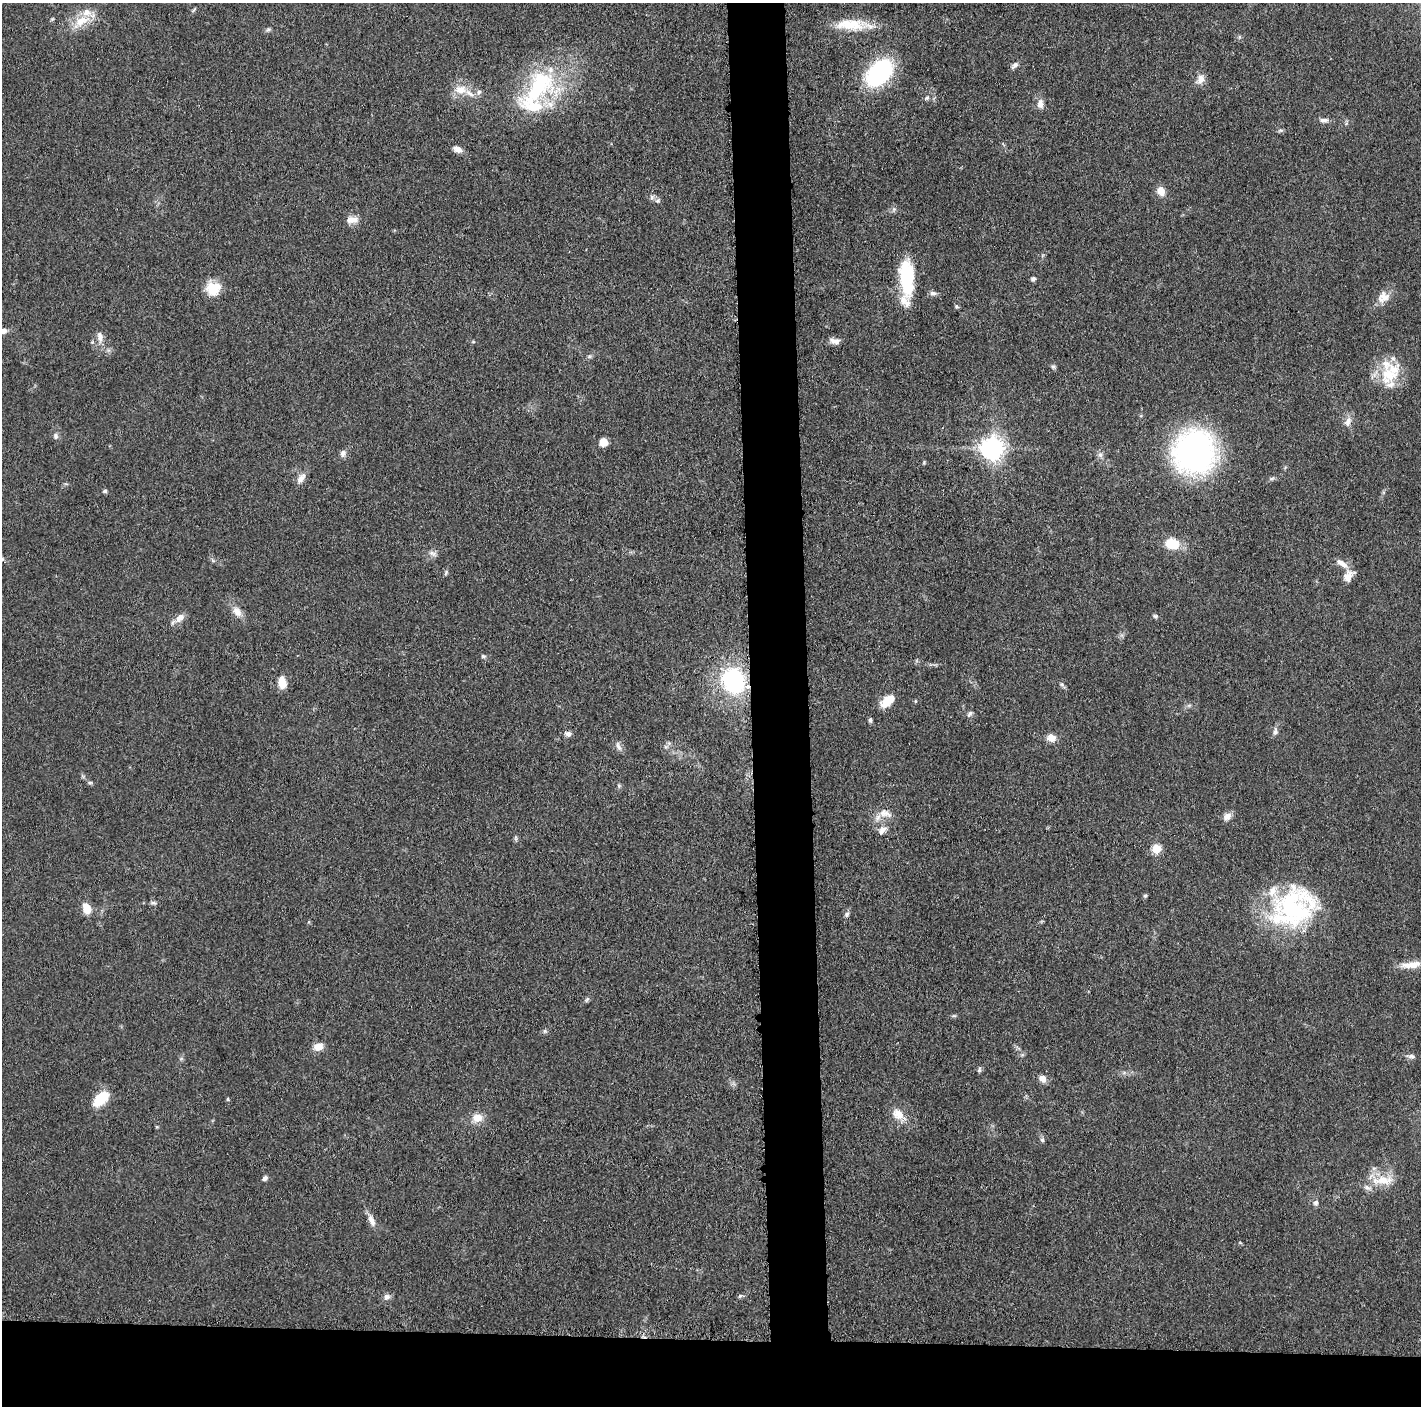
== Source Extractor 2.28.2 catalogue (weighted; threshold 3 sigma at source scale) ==
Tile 8 of 3 x 3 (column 2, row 3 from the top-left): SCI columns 1426-2844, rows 19-1422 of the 4265 x 4250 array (HDU 1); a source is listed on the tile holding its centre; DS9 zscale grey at full resolution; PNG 1423 x 1408 px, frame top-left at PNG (2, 3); no overlay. Shown black and unused: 9% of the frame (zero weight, under 3 of 5 exposures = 1% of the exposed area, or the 3 px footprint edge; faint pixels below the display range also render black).
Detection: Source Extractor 2.28.2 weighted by HDU 2 'WHT'; one run over the whole footprint, this tile lists its part. Background 0.0485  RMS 0.0053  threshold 0.0237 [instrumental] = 3 sigma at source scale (4.5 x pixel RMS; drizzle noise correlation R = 1.50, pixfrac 1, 0.05/0.05 arcsec/px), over >= 5 px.
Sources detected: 101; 1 inside a brighter object's white glare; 1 cosmic-ray / hot-pixel residue — not listed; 8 inside a brighter listed object's ellipse — not listed separately; the other 91 listed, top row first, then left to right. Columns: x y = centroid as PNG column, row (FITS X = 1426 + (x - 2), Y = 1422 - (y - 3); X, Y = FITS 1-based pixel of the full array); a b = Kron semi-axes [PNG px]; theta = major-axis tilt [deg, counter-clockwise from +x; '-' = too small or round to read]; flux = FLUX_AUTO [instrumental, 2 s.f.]
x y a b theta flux
194 10 8 3 45 0.74
81 21 21 13 32 11
851 25 41 15 -2 17
268 30 7 4 1 0.99
1015 65 10 6 40 1.8
879 73 24 16 46 74
1200 79 12 9 75 4.1
538 87 59 33 51 61
460 89 18 12 -4 7.7
479 92 8 5 61 1.5
927 98 7 5 17 1.2
1040 104 12 8 90 3.4
1324 120 14 5 0 2.2
458 149 11 7 -19 3.1
1161 191 10 9 - 5.1
652 197 8 6 77 1.4
658 201 7 6 - 1.2
352 220 17 9 2 4.2
907 278 40 14 -86 32
1033 279 5 4 - 1.9
213 288 16 15 - 12
933 293 9 6 -9 1.7
1383 297 17 14 41 6.1
957 306 6 5 - 0.83
2 331 13 6 7 3.7
100 337 15 8 -84 3.6
835 341 14 7 -5 3
589 356 6 4 1 0.88
1053 367 6 5 - 1
1389 375 27 25 10 20
1348 421 15 9 67 3.5
56 436 8 7 - 1.6
603 442 7 7 - 6.1
993 448 8 8 - 410
1195 452 32 30 83 180
343 453 9 7 72 2
1100 455 8 6 -68 1.7
301 478 16 8 54 3.6
1272 478 8 4 36 0.97
105 491 6 5 - 0.91
1172 544 16 11 -12 14
432 553 10 6 -36 1.9
2 559 6 4 90 0.69
1340 562 10 7 -34 2.4
446 572 8 4 64 0.89
1348 576 15 10 71 5.3
237 612 15 9 -50 4.7
1155 616 8 5 -11 1
180 618 14 9 46 4.2
483 656 6 5 - 0.91
733 681 25 21 -63 60
282 682 12 8 -82 8
915 701 5 3 - 0.47
886 702 13 10 53 8.9
970 713 8 5 58 1.3
870 720 6 4 84 1.1
1275 732 10 7 81 2
568 734 10 7 -24 2
1051 738 11 9 -8 4.3
618 746 14 5 -67 2
665 747 6 4 -89 0.99
90 783 6 4 0 0.82
619 786 6 4 -47 0.8
884 813 16 10 -9 5.2
1227 816 12 8 41 3.1
882 830 14 8 39 3.2
1156 849 5 5 - 23
1145 896 5 4 - 0.78
153 903 9 5 -13 1.2
86 908 11 8 -73 7.6
1292 910 52 48 39 79
847 914 7 6 - 1.3
1411 965 30 9 7 7.8
587 999 7 4 45 0.96
545 1031 6 5 - 0.93
318 1047 13 9 14 4.5
1411 1056 9 5 -9 1.6
979 1070 8 5 73 1
1042 1078 9 8 - 3.5
100 1099 14 8 44 20
227 1099 5 3 - 0.6
898 1114 17 12 -37 6.8
477 1118 12 10 7 6
1042 1140 6 5 - 1.2
1374 1168 7 4 18 1.1
265 1178 6 5 - 1.6
1383 1180 32 11 1 11
1316 1203 8 6 73 1.6
372 1220 18 7 -66 3.8
740 1296 6 5 - 0.92
387 1297 8 7 - 2.2
Isophote crosses this tile's border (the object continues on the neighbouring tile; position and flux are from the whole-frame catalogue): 1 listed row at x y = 2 331